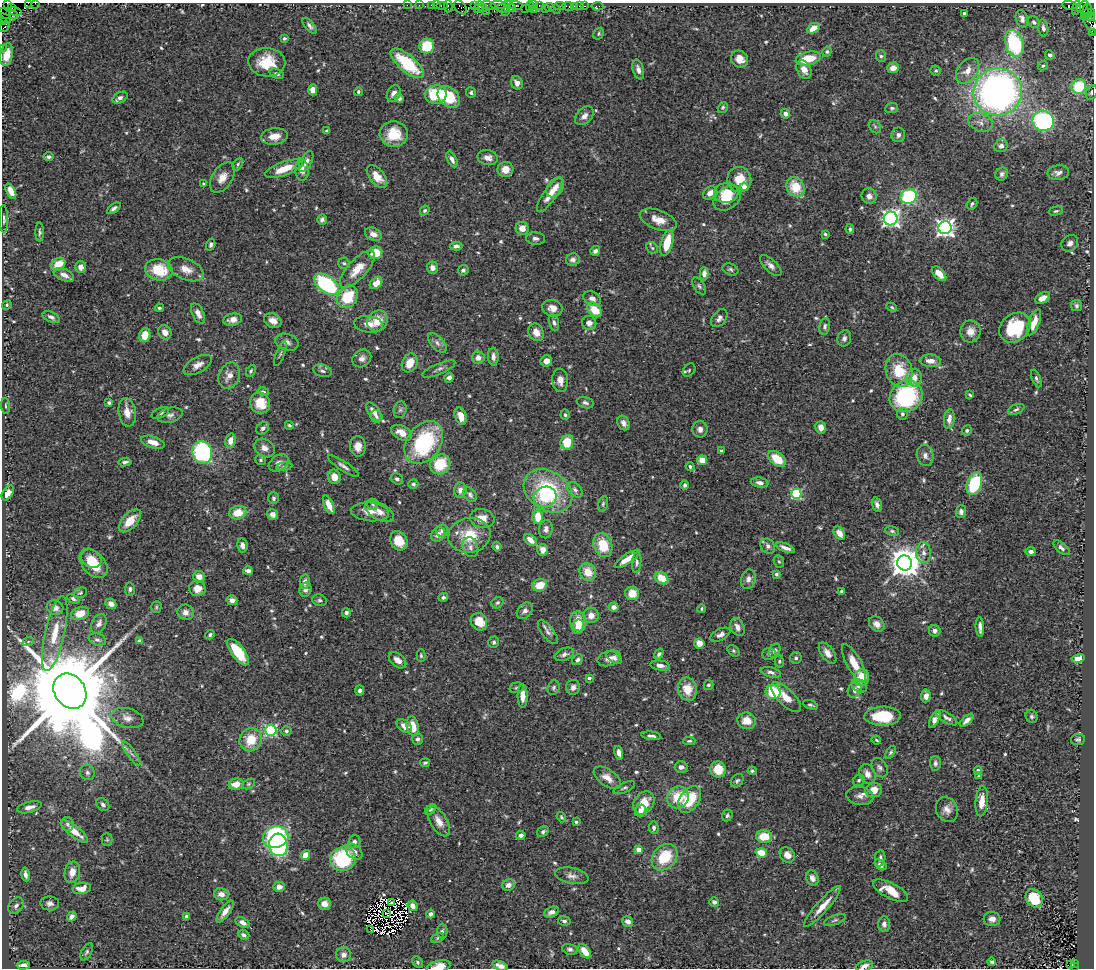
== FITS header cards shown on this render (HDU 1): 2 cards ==
NAXIS1  =                 1092
NAXIS2  =                  966

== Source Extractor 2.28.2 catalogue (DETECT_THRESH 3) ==
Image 1092 x 966 px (HDU 1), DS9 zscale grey, 1 PNG px = 1 image px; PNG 1096 x 970 px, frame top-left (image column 1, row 966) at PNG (2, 3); each listed source drawn as its Kron ellipse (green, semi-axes under 4 px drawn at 4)
Background 0.491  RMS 0.027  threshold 0.0797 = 3 sigma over >= 5 px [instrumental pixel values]
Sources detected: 643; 10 with non-positive FLUX_AUTO (blend fragments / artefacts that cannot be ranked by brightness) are neither listed nor drawn; of the other 633, the 500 brightest by FLUX_AUTO listed and drawn (133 fainter detections omitted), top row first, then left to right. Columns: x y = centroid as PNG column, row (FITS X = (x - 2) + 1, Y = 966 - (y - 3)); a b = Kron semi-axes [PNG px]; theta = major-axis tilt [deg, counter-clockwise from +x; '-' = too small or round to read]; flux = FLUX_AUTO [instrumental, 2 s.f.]
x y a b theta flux
28 3 4 2 - 22
35 3 2 2 - 11
7 4 2 2 - 18
407 5 2 2 - 14
419 5 2 2 - 18
432 5 3 2 - 35
436 5 2 2 - 14
442 5 6 3 0 69
498 5 7 2 0 110
508 5 4 3 - 16
514 5 9 3 -7 60
533 5 3 2 - 32
539 5 3 2 - 35
1069 5 7 3 -5 64
448 6 6 2 90 35
474 6 4 2 - 38
479 6 4 2 - 48
489 6 7 3 -12 86
530 6 5 2 - 47
560 6 5 2 - 32
568 6 6 3 -10 20
574 6 3 3 - 40
579 6 2 2 - 8.1
585 6 3 2 - 22
598 6 6 3 5 14
460 7 8 5 -50 110
550 7 5 3 - 28
1082 7 7 4 48 93
11 8 3 3 - 76
483 8 5 4 - 58
502 8 7 2 -7 96
512 8 4 4 - 64
525 8 2 2 - 24
545 8 2 2 - 21
1076 8 7 4 74 56
478 9 4 3 - 49
556 9 5 2 - 3.1
534 10 2 2 - 11
15 11 6 3 -16 30
486 11 3 2 - 18
1087 11 7 5 81 81
505 12 3 2 - 43
964 13 3 3 - 5.4
1092 13 4 3 - 37
5 14 7 2 -37 15
14 15 4 3 - 280
1084 16 2 2 - 91
1090 17 4 4 - 98
5 18 6 3 -27 67
1022 19 9 6 -71 7.8
3 22 3 2 - 64
1034 22 6 5 - 4.5
1092 25 13 5 -54 120
309 26 9 4 -51 5.5
4 27 6 2 50 22
813 28 6 4 33 19
1043 28 8 5 -82 7
1092 32 4 2 - 21
598 34 6 5 - 2.9
284 38 3 3 - 4.1
1014 43 14 9 -72 160
427 46 7 7 - 55
2 48 2 2 - 9.9
827 52 5 4 - 2.7
7 54 11 6 79 30
1050 55 5 4 - 4.5
881 56 6 5 - 3.9
808 58 13 6 12 45
740 59 9 8 - 17
267 62 18 14 -3 53
407 63 20 8 -40 100
1043 66 5 4 - 3.4
893 68 6 5 - 13
638 69 10 5 -74 8.6
804 69 10 7 -63 15
936 71 5 5 - 3.3
967 71 14 9 53 19
277 74 7 4 -20 4.7
517 83 7 5 -64 9.5
1079 87 7 7 - 82
313 90 5 4 - 14
358 92 4 3 - 3
998 92 24 23 - 890
1092 92 7 5 66 4.7
394 93 9 6 62 9.8
471 93 5 5 - 3.4
436 95 11 9 11 69
449 97 12 9 -43 70
120 98 8 5 29 6.8
399 98 5 4 - 5.8
723 107 6 4 58 2.9
892 108 6 5 - 3.3
785 114 5 4 - 5.8
584 116 11 7 43 11
1043 121 10 10 - 260
980 122 13 9 -18 12
875 127 7 5 -54 3.6
327 131 4 3 - 3.4
394 134 14 13 - 40
898 135 7 7 - 6.7
274 136 13 8 6 21
1001 146 7 6 - 6.6
49 157 5 4 - 4.5
488 158 10 7 -12 12
452 159 8 4 -63 7.2
306 162 11 5 64 8.7
238 164 7 4 62 2.8
284 169 20 6 19 36
505 169 8 7 - 17
302 170 11 6 -86 11
1058 173 11 7 4 9.1
1002 174 7 6 - 5.1
377 176 13 7 -51 22
222 177 17 10 57 19
739 180 12 12 - 30
204 184 4 3 - 3.2
555 187 11 7 54 13
744 187 4 4 - 21
795 187 10 8 -55 44
11 191 8 4 -64 20
710 193 8 5 38 14
726 193 12 10 5 27
550 195 20 6 55 20
869 196 8 7 - 11
909 196 8 7 - 190
727 198 15 10 36 41
972 204 6 5 - 4.3
114 208 8 4 35 5.3
425 210 5 4 - 3.1
1056 211 7 4 14 3.2
891 218 7 7 - 660
4 219 14 4 -88 5
322 220 5 4 - 4.8
658 220 19 9 -20 21
522 228 7 6 - 18
945 228 6 6 - 840
850 229 5 3 - 3.3
40 232 9 4 -90 3.5
373 234 8 6 -24 11
825 234 3 3 - 3.2
535 238 9 6 -6 6.4
667 243 13 6 75 42
1070 243 9 7 45 7.1
211 245 6 4 73 3.9
456 246 6 4 2 6.9
652 248 6 5 - 2.9
595 251 5 4 - 5.5
375 253 7 6 - 32
573 260 7 6 - 6.5
344 263 6 5 - 3
58 264 7 6 - 32
771 266 14 6 -43 9
81 267 6 5 - 12
433 268 6 5 - 8.8
186 269 19 10 -23 21
357 269 23 9 48 35
730 269 8 5 -20 4.5
159 270 14 10 -12 62
463 270 5 5 - 5.5
704 274 6 4 89 9.3
939 274 9 5 -46 17
64 275 11 5 -24 11
376 283 7 5 38 23
326 284 14 8 -35 190
699 286 9 5 -57 4.3
348 297 12 9 54 64
1043 298 8 5 29 14
592 299 9 6 -26 8.5
7 305 5 4 - 2.7
1076 306 5 5 - 4.2
892 307 5 4 - 2.7
159 308 4 4 - 3.2
552 308 10 8 -14 13
594 310 8 6 -45 36
198 314 11 5 -64 10
51 317 9 5 -24 6.3
719 318 10 6 52 7.1
233 320 9 6 12 12
273 321 9 7 -27 13
377 321 11 9 50 31
1034 322 14 5 69 21
554 323 8 5 -77 4.9
589 323 7 7 - 9.4
369 324 14 8 -7 16
825 326 8 5 79 4.6
1015 328 17 13 40 86
970 331 11 10 - 16
165 332 7 6 - 13
536 332 9 7 -60 16
145 335 7 5 75 21
844 338 8 6 68 6.4
287 342 12 8 -17 9.5
437 343 12 6 -48 8.4
280 354 13 3 69 3.4
493 357 9 5 -87 7.8
362 358 10 8 36 10
478 358 6 6 - 10
546 361 6 5 - 12
930 361 11 6 -4 14
410 363 10 7 64 25
198 365 15 7 29 13
439 369 18 5 23 7
689 370 7 5 48 2.9
899 370 17 13 -71 62
251 371 6 4 62 3.1
322 371 9 6 -17 5.3
229 376 13 10 66 17
449 378 5 4 - 6.4
914 378 9 7 87 18
1036 379 9 4 -68 4.3
560 380 12 8 -84 13
263 392 6 4 -16 4.2
970 395 4 2 - 2.8
906 396 17 15 36 220
109 403 4 4 - 3.4
260 403 10 9 - 36
585 403 8 5 -16 5.5
6 406 8 3 -86 2.6
1016 409 9 4 24 3.9
400 410 8 6 74 4.9
127 412 14 8 -81 20
374 412 10 5 -55 13
160 413 9 5 26 4.7
902 414 6 5 - 4.7
170 415 13 7 14 8.2
565 415 5 4 - 3.3
376 416 6 5 - 4.3
461 416 9 5 -71 17
949 419 10 5 83 12
624 423 8 6 -64 7.6
289 425 4 4 - 2.9
821 427 6 5 - 13
263 428 7 5 42 5.8
700 429 8 7 - 8.1
967 430 5 4 - 3.9
402 433 11 6 -27 19
231 441 7 5 79 17
153 442 12 5 -17 17
424 442 23 16 54 170
567 442 7 6 - 43
358 446 10 8 -85 17
264 448 11 8 -33 12
721 451 3 3 - 3
202 452 11 9 -70 220
925 455 11 8 -76 8.4
777 459 10 6 -38 42
261 460 5 5 - 3.2
702 460 5 4 - 25
125 462 6 3 7 4.7
279 463 11 7 33 11
440 464 11 9 42 58
284 466 8 4 8 3.4
343 466 18 4 -33 7.4
690 466 4 4 - 4.7
334 477 7 6 - 16
397 479 6 5 - 4.4
759 483 9 5 -10 7.4
413 484 5 5 - 4
974 484 11 7 70 120
685 485 4 4 - 4.5
460 490 8 6 84 9.5
575 490 9 6 -44 6.2
548 491 26 19 -34 160
8 493 8 5 57 15
796 494 5 5 - 170
470 495 8 5 -55 4.9
545 497 12 10 20 39
273 498 6 5 - 4.1
373 504 5 5 - 3
603 504 8 4 74 3.4
329 505 10 5 -66 20
877 505 7 5 -73 7.2
379 511 16 8 -29 14
961 511 6 5 - 5.1
370 512 19 9 -5 19
238 513 8 6 15 31
272 514 6 5 - 6.5
538 517 7 5 88 34
482 518 12 9 -12 19
130 521 14 7 47 32
546 529 9 6 81 7.8
442 531 6 6 - 4.8
892 531 7 4 -10 3.8
839 533 7 5 -55 16
438 534 7 6 - 9.7
469 535 21 17 10 56
530 540 7 5 -41 19
399 541 10 8 -59 28
242 545 7 5 -78 8.4
603 545 12 9 -72 48
768 546 8 6 -49 7.2
470 547 10 7 -71 7.8
497 547 4 4 - 4.6
785 548 10 3 -22 9.2
1061 548 10 5 -41 5.9
543 550 6 5 - 15
1031 551 5 4 - 7.6
923 553 10 7 -82 11
91 559 11 8 -29 19
627 559 15 5 34 22
779 561 6 5 - 2.9
94 563 17 11 -48 46
637 563 10 4 85 4.6
905 563 7 7 - 3500
248 571 5 4 - 6
588 572 9 8 - 29
776 574 4 4 - 3.2
199 577 6 5 - 16
661 578 7 5 -35 34
748 579 10 7 75 8.7
305 582 7 5 79 8.2
540 585 7 6 - 28
130 589 7 5 84 4.3
197 589 8 7 - 18
305 590 7 6 - 6.8
841 591 4 4 - 2.7
80 593 7 5 22 2.9
632 593 7 7 - 25
443 597 5 4 - 4.4
73 599 6 4 -28 4.6
232 600 5 5 - 7.9
319 600 7 5 -15 4.4
497 603 6 5 - 3.4
111 604 6 4 -42 7.6
156 607 6 5 - 3
614 607 5 4 - 11
55 608 8 7 - 11
701 609 4 3 - 2.7
525 611 9 6 48 7.2
185 612 8 7 - 12
80 613 9 6 18 25
346 613 4 4 - 4.9
591 615 8 7 - 14
578 621 10 8 -76 31
479 622 9 8 - 34
99 624 10 7 62 9.1
877 624 8 7 - 10
578 627 7 6 - 19
737 627 9 6 -63 11
980 627 10 3 -86 6.9
935 631 6 5 - 6.9
548 632 14 6 -53 8.3
55 634 38 10 78 47
210 635 5 4 - 3.9
720 635 11 5 27 7.8
97 640 9 6 -16 5.2
139 641 4 4 - 5.2
28 642 6 4 20 2.7
494 642 6 5 - 3.5
699 643 5 5 - 18
733 651 7 5 -41 3.1
775 651 7 5 64 5
238 652 16 6 -53 56
828 653 12 6 -55 11
564 654 10 6 21 6.6
659 654 6 4 55 4.4
769 654 7 6 - 3.7
421 655 6 4 -89 2.9
614 657 8 5 -36 6.5
609 658 12 7 17 11
796 658 6 5 - 3.6
1078 658 6 4 15 11
397 660 10 6 -40 13
577 660 6 5 - 4.7
779 661 6 4 87 2.7
854 663 21 7 -62 30
660 666 10 5 -7 9.5
771 672 10 5 -14 6.4
589 678 4 4 - 5.9
861 678 8 7 - 34
708 685 5 5 - 3.7
859 686 8 6 -31 11
573 687 7 7 - 7.4
516 688 7 5 16 3.2
554 688 7 6 - 4
687 689 12 9 -80 33
360 690 5 4 - 5.9
855 690 8 6 63 11
70 691 19 15 -54 61000
773 692 8 7 - 78
523 696 12 5 -89 14
926 696 6 5 - 12
786 697 19 8 -45 23
810 705 8 4 -19 3.6
883 716 18 9 2 79
1032 716 7 5 -62 4
127 718 16 9 -15 15
946 718 12 5 -31 6.6
935 719 9 4 63 9.7
967 720 8 4 43 8.1
747 721 9 8 - 23
404 726 9 5 -35 12
413 726 10 6 -75 27
271 730 5 5 - 210
286 731 5 4 - 3.6
651 736 10 4 -8 5.8
417 739 5 5 - 4.7
1078 739 7 5 9 3.6
251 740 12 11 - 42
876 740 5 3 - 2.7
689 741 6 4 2 2.7
891 752 7 4 57 3.1
131 753 14 3 -54 5.7
619 753 7 4 -74 9.1
425 763 5 3 - 2.8
935 763 7 5 -86 5.5
681 767 6 5 - 7.7
880 768 10 7 -59 6.2
718 769 8 7 - 36
978 770 4 4 - 4.7
752 771 4 4 - 3.2
87 773 8 7 - 5.2
867 774 10 8 -66 12
979 776 4 3 - 3.1
607 778 15 8 -35 18
859 780 6 5 - 3.3
737 781 7 5 52 4
236 784 7 5 11 19
248 784 7 4 28 2.7
624 788 11 5 24 4.9
874 790 8 7 - 22
860 796 14 9 -9 10
678 797 11 10 - 45
689 800 14 9 56 71
982 801 15 6 85 25
644 803 12 9 57 31
103 804 7 5 -46 5.5
29 807 12 5 14 11
947 809 13 10 -61 14
431 810 6 4 44 2.8
641 811 6 5 - 11
727 815 6 5 - 3.8
561 817 5 4 - 2.7
439 821 17 8 -58 18
576 822 3 3 - 2.6
68 824 7 6 - 4.8
654 828 6 5 - 5.1
74 831 17 5 -38 29
543 832 6 5 - 4.1
521 835 4 4 - 7.9
764 836 8 6 -3 40
276 837 13 10 13 270
107 840 6 5 - 2.7
354 842 6 6 - 5.7
278 845 11 9 -84 330
638 850 4 4 - 27
354 851 9 6 -40 11
761 853 6 4 -19 46
305 855 5 4 - 19
787 855 8 7 - 14
664 857 15 11 48 64
880 858 8 5 80 5.3
343 859 13 12 - 130
880 865 7 4 -37 5.6
72 872 11 7 76 18
25 874 7 4 -79 7.7
572 876 17 8 -11 11
812 878 8 6 -63 10
508 885 6 5 - 11
279 887 6 5 - 12
82 888 9 5 8 18
891 891 19 7 -27 29
221 894 7 6 - 12
1034 898 10 8 -55 52
714 902 5 5 - 4.7
50 903 9 7 -4 8
392 903 3 3 - 3.8
324 904 6 6 - 15
16 906 9 6 50 6.4
412 906 5 4 - 11
823 906 27 6 48 23
225 911 13 5 54 12
551 912 7 5 25 8.7
386 913 2 2 - 3.4
430 914 4 4 - 5.1
186 916 4 4 - 3.2
72 917 5 4 - 5.7
992 919 8 7 - 10
835 920 11 5 21 4.8
564 921 6 4 -8 4.6
628 921 5 5 - 10
243 923 8 4 -31 8.8
884 924 7 6 - 7.8
370 929 2 2 - 4
442 931 7 5 89 3.9
243 935 6 4 -23 4.3
437 938 7 4 28 2.8
570 949 8 5 -15 4.5
585 951 8 4 -53 21
87 952 9 5 61 3.9
344 955 7 7 - 8.8
418 962 6 4 -44 3
992 962 4 3 - 3.3
1074 963 3 2 - 46
23 965 6 4 4 7.5
1071 965 4 4 - 450
439 966 12 5 13 26
500 966 8 4 -20 8.9
864 966 9 5 19 9.3
1074 967 3 2 - 49
At the frame edge (FLAGS 8, measured only in part): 14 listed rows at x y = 28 3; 35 3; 7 4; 5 18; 3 22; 1092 25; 4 27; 1092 32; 2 48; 1092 92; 439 966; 500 966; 864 966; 1074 967
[133 fainter detections neither listed nor drawn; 10 non-positive-flux detections neither listed nor drawn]